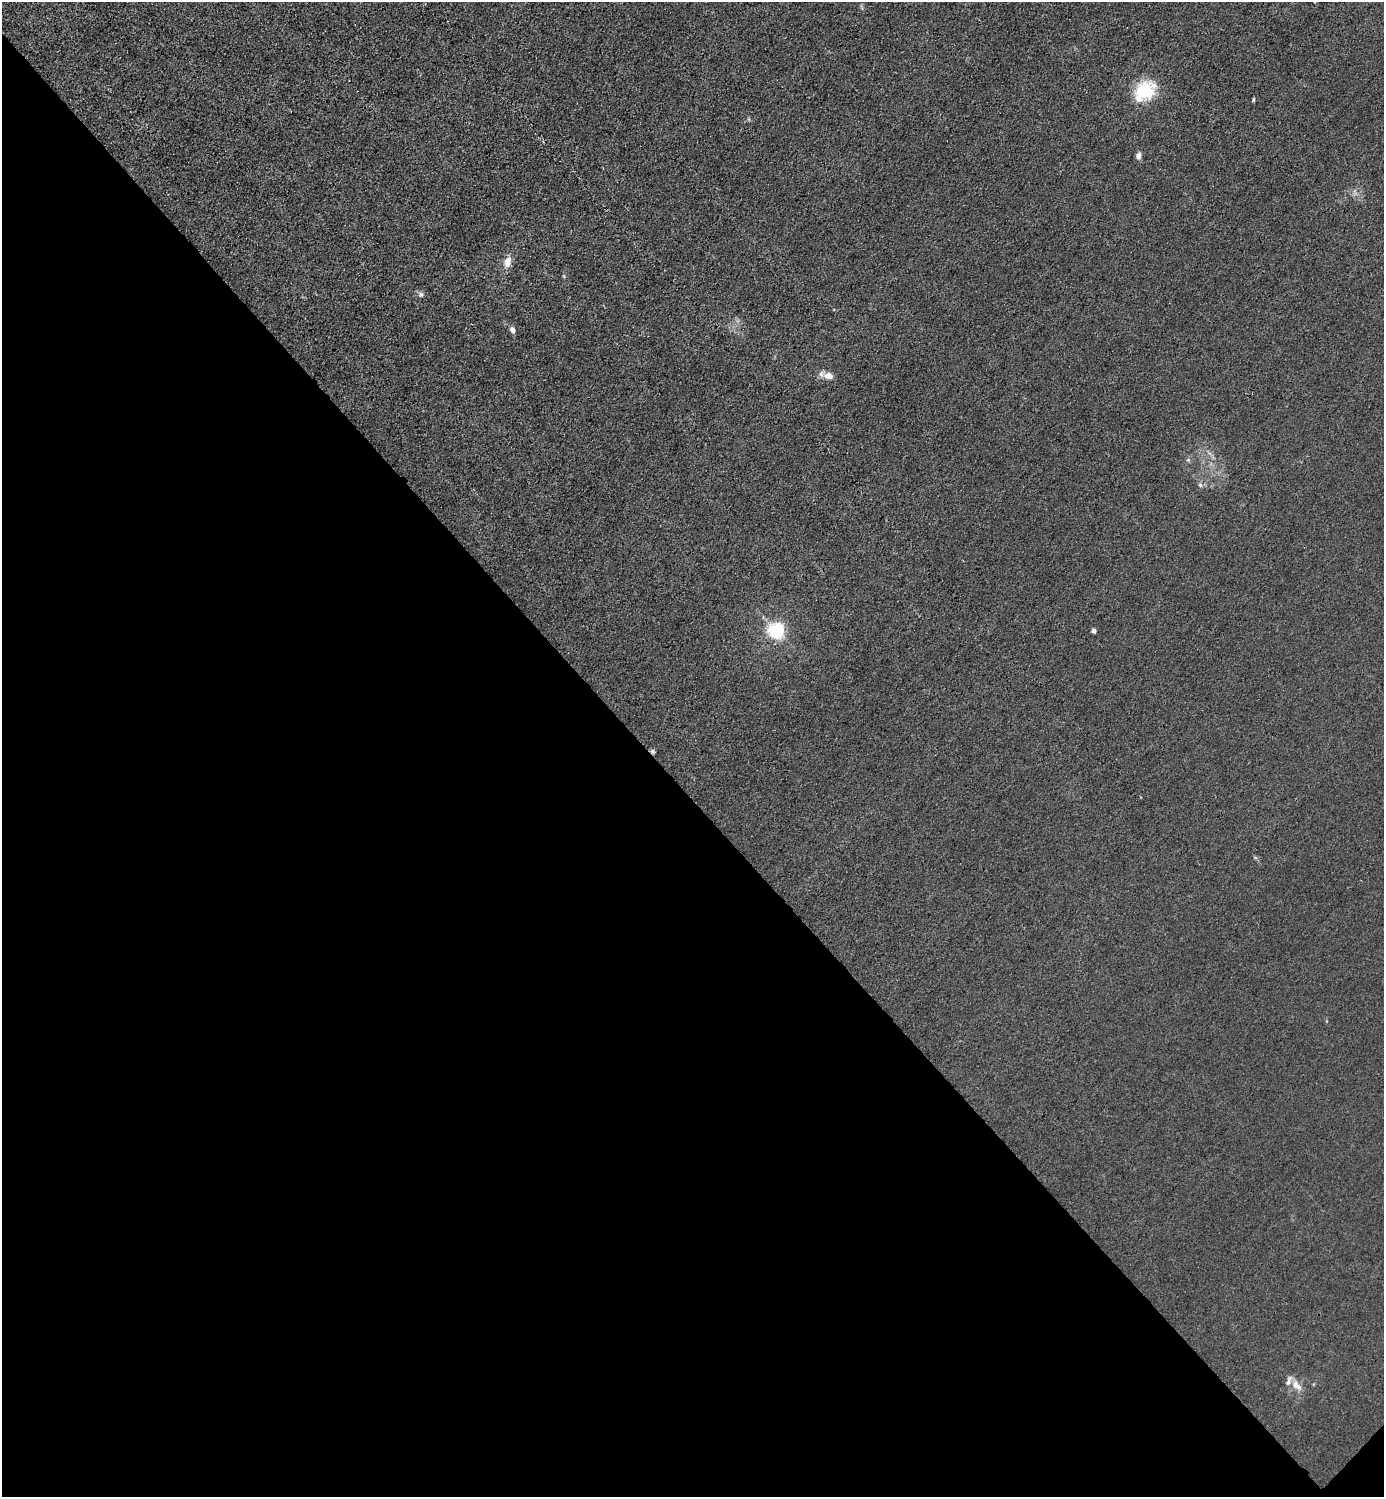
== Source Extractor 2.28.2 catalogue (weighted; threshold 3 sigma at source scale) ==
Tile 14 of 4 x 4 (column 2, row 4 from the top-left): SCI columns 1683-3064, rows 3-1497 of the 5985 x 5985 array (HDU 1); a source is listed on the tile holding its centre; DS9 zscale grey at full resolution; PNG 1386 x 1499 px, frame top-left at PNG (2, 2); no overlay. Shown black and unused: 47% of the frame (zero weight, under 3 of 4 exposures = <1% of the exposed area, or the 3 px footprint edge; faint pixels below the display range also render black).
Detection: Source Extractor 2.28.2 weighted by HDU 2 'WHT'; one run over the whole footprint, this tile lists its part. Background 0.0221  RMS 0.0062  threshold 0.0279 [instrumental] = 3 sigma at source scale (4.5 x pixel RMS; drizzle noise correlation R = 1.50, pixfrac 1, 0.05/0.05 arcsec/px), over >= 5 px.
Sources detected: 13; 1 cosmic-ray / hot-pixel residue — not listed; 1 inside a brighter listed object's ellipse — not listed separately; the other 11 listed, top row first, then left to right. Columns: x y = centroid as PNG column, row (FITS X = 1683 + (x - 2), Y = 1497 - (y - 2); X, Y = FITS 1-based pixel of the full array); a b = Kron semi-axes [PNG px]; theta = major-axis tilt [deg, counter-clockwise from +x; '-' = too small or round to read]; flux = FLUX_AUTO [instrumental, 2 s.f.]
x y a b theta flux
1144 91 24 17 38 30
1253 100 6 3 89 0.74
1138 156 8 6 73 2.3
507 262 13 9 79 5.5
421 294 7 6 - 1.4
512 330 8 5 -68 2.4
828 376 14 9 -10 4.6
1200 485 6 5 - 1.2
776 631 6 6 - 190
1093 631 5 5 - 1.6
1296 1385 18 9 -47 5.7